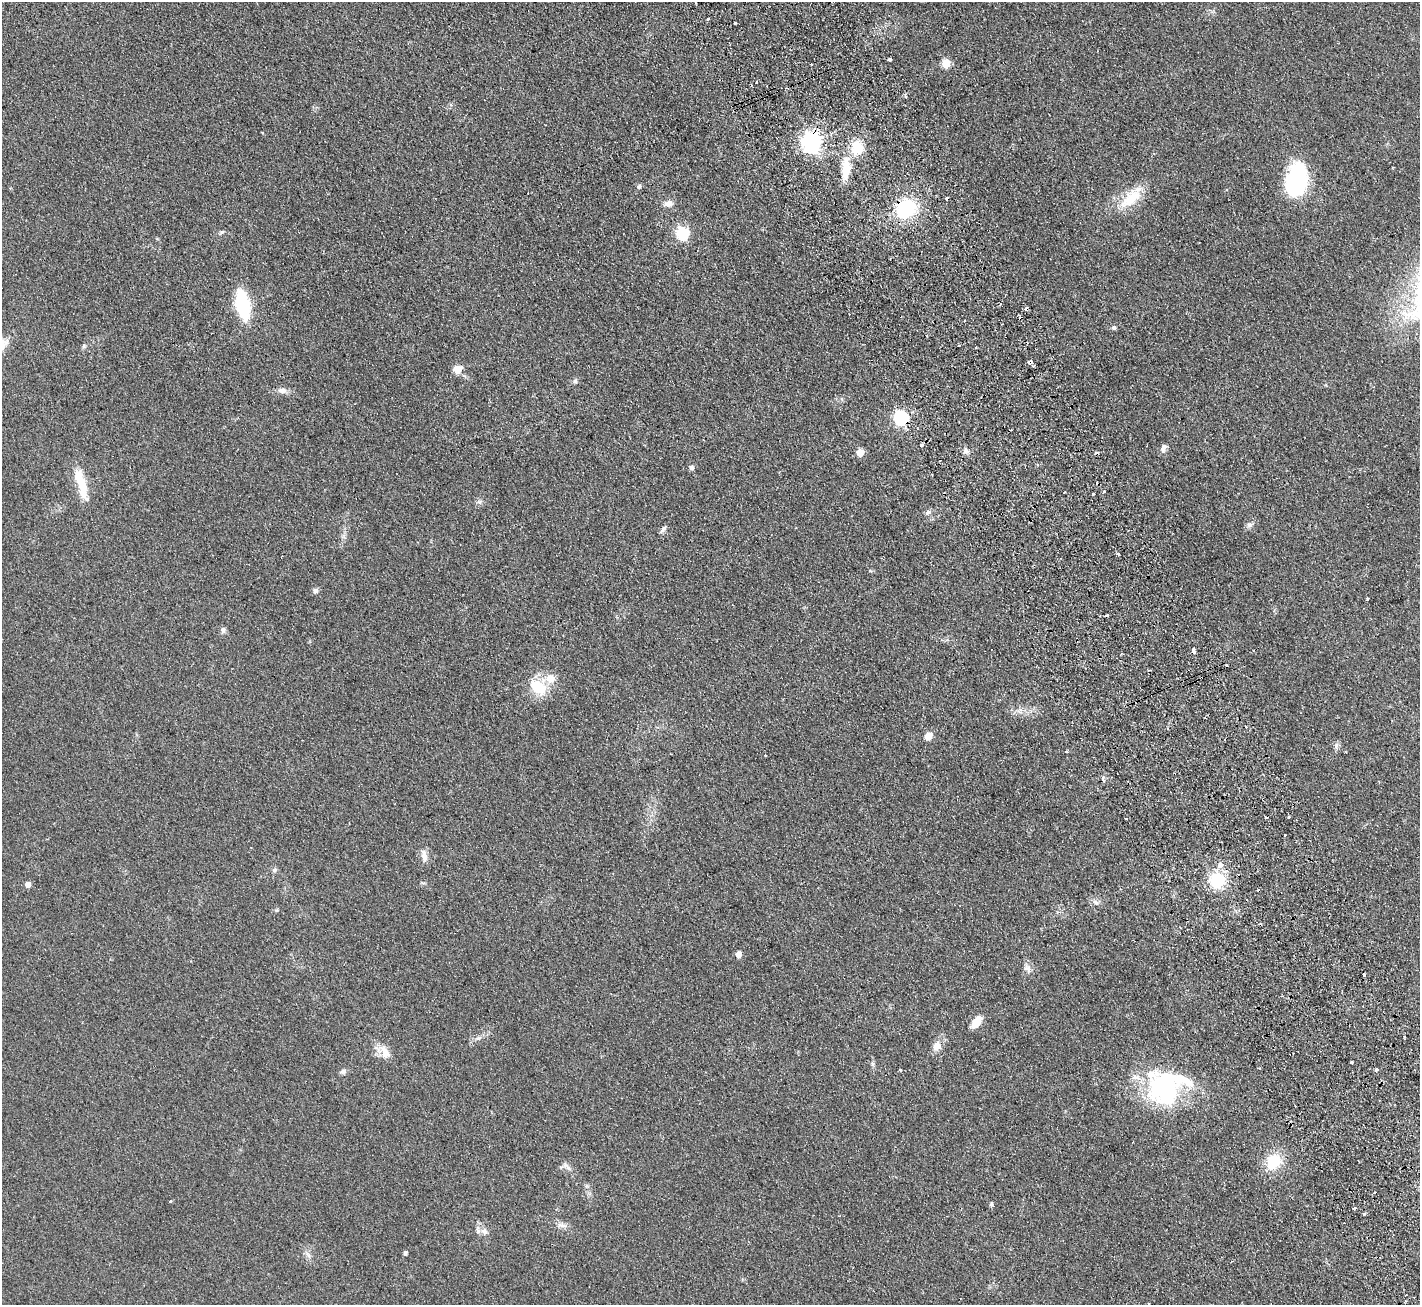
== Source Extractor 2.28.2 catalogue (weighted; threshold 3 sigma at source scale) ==
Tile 6 of 4 x 4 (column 2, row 2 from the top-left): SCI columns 1472-2889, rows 2792-4094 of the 5776 x 5715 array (HDU 1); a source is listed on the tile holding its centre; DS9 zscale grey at full resolution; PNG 1422 x 1307 px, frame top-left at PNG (2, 2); no overlay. Shown black and unused: <1% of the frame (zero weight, under 2 of 3 exposures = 3% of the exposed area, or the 3 px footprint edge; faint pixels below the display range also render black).
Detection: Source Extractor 2.28.2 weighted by HDU 2 'WHT'; one run over the whole footprint, this tile lists its part. Background 0.0927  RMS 0.0099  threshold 0.0446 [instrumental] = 3 sigma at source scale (4.5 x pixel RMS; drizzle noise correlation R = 1.50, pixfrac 1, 0.05/0.05 arcsec/px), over >= 5 px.
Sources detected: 95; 14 cosmic-ray / hot-pixel residue — not listed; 2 inside a brighter listed object's ellipse — not listed separately; the other 79 listed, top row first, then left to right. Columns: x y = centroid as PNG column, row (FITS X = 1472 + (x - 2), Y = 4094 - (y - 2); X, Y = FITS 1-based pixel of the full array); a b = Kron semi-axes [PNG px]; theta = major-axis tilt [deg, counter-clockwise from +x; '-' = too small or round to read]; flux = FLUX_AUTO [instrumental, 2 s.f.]
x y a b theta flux
696 3 3 2 - 0.98
708 19 3 3 - 2
735 23 3 3 - 2.2
889 59 4 3 - 1.5
946 63 5 5 - 38
811 142 7 7 - 530
857 147 13 12 - 27
846 168 30 11 87 21
1297 180 35 21 79 86
639 187 7 5 49 1.8
1131 198 35 16 40 28
668 203 12 8 10 5.7
906 209 20 17 41 66
222 232 10 3 40 1.6
682 233 6 6 - 110
242 305 19 8 -78 120
965 320 2 2 - 0.97
1114 327 5 5 - 2.5
84 346 6 5 - 1.6
1030 362 4 3 - 17
1033 366 3 3 - 1.3
457 369 5 5 - 25
575 381 6 6 - 2.1
282 390 12 7 -6 5
901 418 6 6 - 180
921 445 3 3 - 6.7
1164 448 12 6 72 3.8
966 451 8 6 -62 3.3
860 452 5 5 - 16
691 467 6 6 - 2.8
81 483 38 10 -74 27
1104 491 3 3 - 1.2
1064 492 3 2 - 1.1
1093 494 3 3 - 1.8
928 512 9 5 16 2.4
1250 525 8 7 - 3.1
663 529 13 5 53 2.7
1118 554 4 3 - 2.5
315 591 7 6 - 2.8
1367 599 3 3 - 1.4
223 630 7 7 - 2.6
1194 651 5 3 - 17
538 687 21 17 -40 29
928 736 8 7 - 8.4
1336 746 9 6 64 2.8
1066 752 3 2 - 1.6
1289 817 3 3 - 2.8
1126 819 3 2 - 1.4
1285 835 3 3 - 2.8
424 856 15 8 -85 6.4
1220 865 3 3 - 80
274 870 7 6 - 2.3
1217 880 17 16 - 36
28 884 4 4 - 9.7
1095 902 8 5 -37 2.8
276 910 6 5 - 1.3
738 954 5 5 - 8.3
1027 968 11 8 -15 4.4
976 1022 16 8 51 12
937 1046 10 9 - 8.3
385 1052 21 11 -65 11
1352 1062 3 3 - 2.3
873 1064 7 4 -88 1.8
900 1070 4 3 - 1.2
1376 1070 4 3 - 3
343 1072 8 6 15 3
1166 1089 49 41 -55 120
1273 1162 17 14 46 32
567 1167 15 5 -48 3.8
170 1201 3 3 - 1.4
991 1204 6 5 - 1.6
1354 1208 4 3 - 1.3
1364 1214 3 2 - 3.7
562 1225 15 5 -12 4.2
484 1231 11 9 -49 5.8
405 1253 4 4 - 2.5
308 1254 11 3 -55 2.1
1232 1261 3 3 - 0.67
1148 1303 3 3 - 1.5
Overlapping masked pixels (flux is a lower limit): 4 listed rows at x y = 811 142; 906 209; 1030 362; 901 418
Isophote crosses this tile's border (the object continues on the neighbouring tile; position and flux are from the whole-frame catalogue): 1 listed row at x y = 1148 1303
Unlisted compact peaks at least as high as the median listed source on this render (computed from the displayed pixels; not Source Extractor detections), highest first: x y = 479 502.